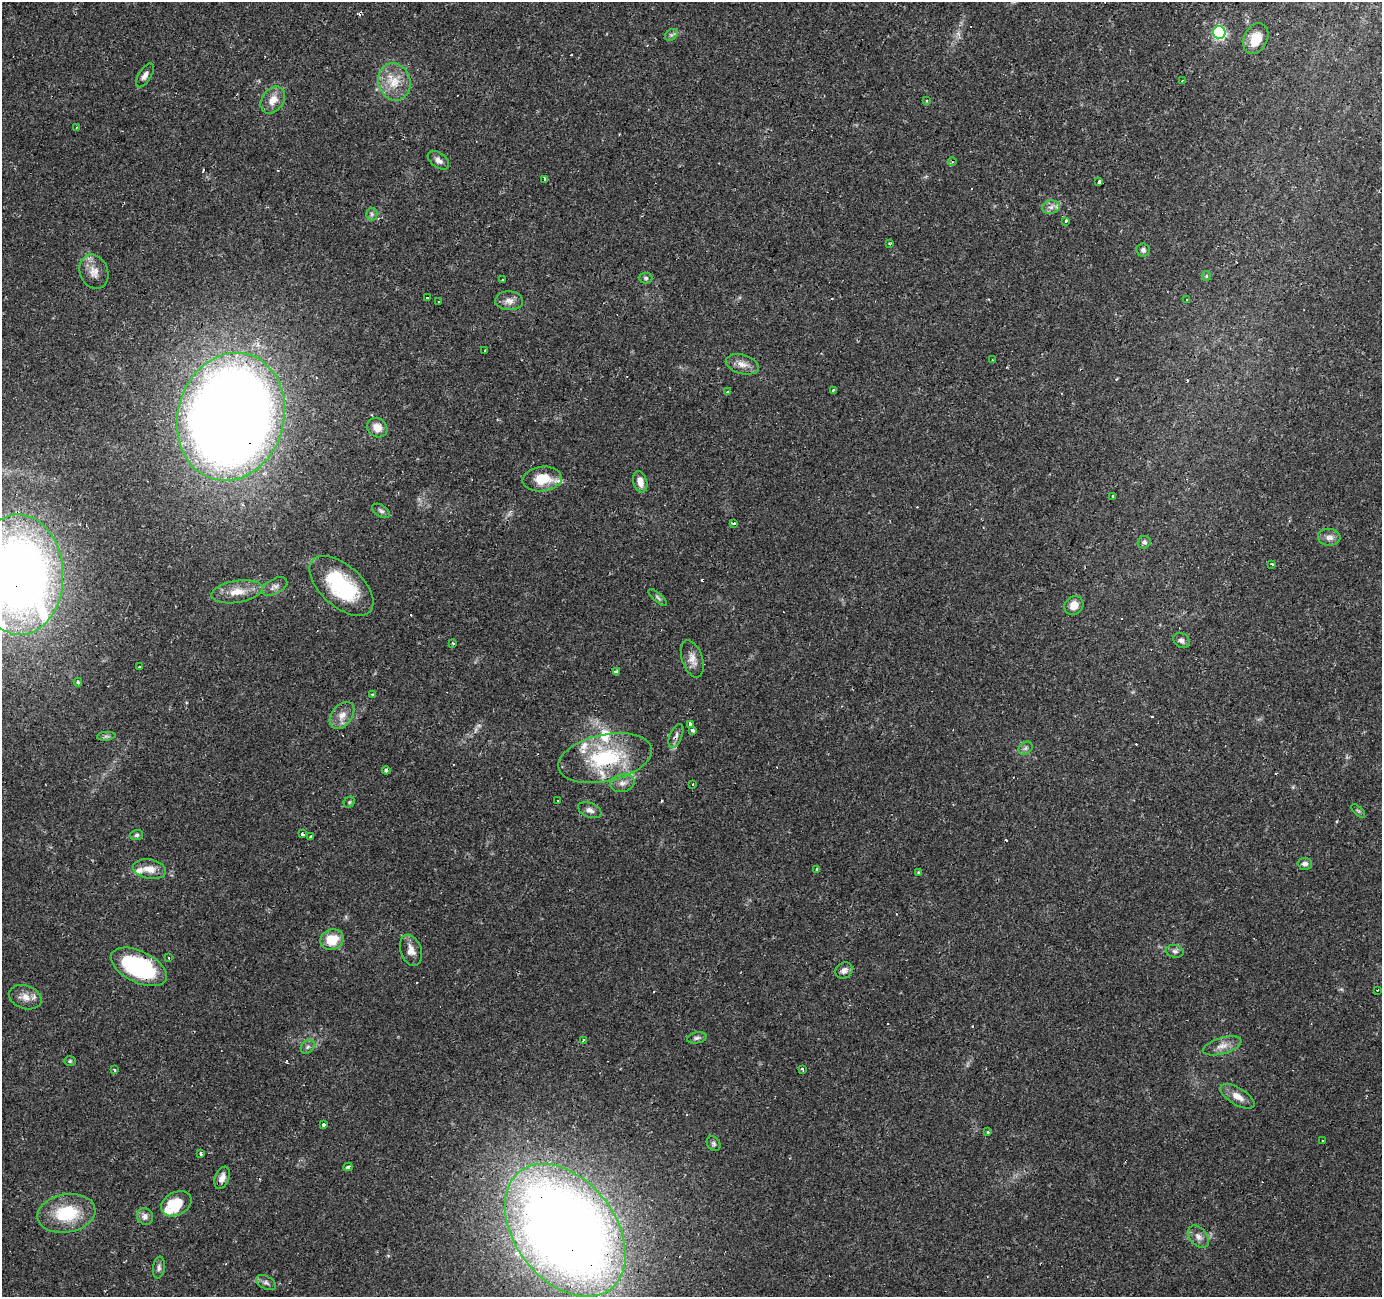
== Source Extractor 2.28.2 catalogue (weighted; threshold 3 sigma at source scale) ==
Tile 10 of 4 x 4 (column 2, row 3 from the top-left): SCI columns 1381-2760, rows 1502-2796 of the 5523 x 5658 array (HDU 1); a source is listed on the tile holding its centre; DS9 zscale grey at full resolution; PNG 1384 x 1299 px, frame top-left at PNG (2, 2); each listed source drawn as its Kron ellipse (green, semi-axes under 4 px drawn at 4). Shown black and unused: <1% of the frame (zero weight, under 2 of 3 exposures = <1% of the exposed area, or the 3 px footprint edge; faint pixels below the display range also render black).
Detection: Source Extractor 2.28.2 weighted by HDU 2 'WHT'; one run over the whole footprint, this tile lists its part. Background 0.0346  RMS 0.0034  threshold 0.0152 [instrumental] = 3 sigma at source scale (4.5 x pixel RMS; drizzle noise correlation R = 1.50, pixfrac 1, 0.0396/0.0396 arcsec/px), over >= 5 px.
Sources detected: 143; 1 too faint to see at this stretch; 29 cosmic-ray / hot-pixel residue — neither listed nor drawn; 8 inside a brighter listed object's ellipse — not listed separately; the other 105 listed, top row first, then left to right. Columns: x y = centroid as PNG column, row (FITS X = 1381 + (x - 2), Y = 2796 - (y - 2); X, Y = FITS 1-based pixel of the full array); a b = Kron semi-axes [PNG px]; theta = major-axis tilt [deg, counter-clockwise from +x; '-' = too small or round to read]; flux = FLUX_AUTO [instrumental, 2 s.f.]
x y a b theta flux
1219 32 6 6 - 49
671 35 7 5 42 0.74
1256 39 16 11 64 7.1
145 75 13 6 58 1.6
1182 81 3 2 - 0.34
394 82 19 16 -71 6.9
273 100 15 10 54 3.7
926 100 3 3 - 0.58
76 127 2 2 - 0.43
438 160 12 7 -37 1.8
952 162 4 3 - 0.37
544 180 3 3 - 1.6
1099 182 3 3 - 1.7
1051 207 9 6 13 1.5
372 214 6 5 - 0.8
1066 221 4 3 - 1.3
890 244 3 3 - 0.48
1143 250 6 6 - 0.97
94 272 17 14 -66 3.9
1206 276 5 4 - 0.41
646 278 6 5 - 0.69
503 279 3 3 - 0.54
427 298 3 2 - 0.38
1187 300 3 3 - 0.47
438 301 3 3 - 0.96
509 301 14 9 -3 2.3
485 350 3 3 - 1.3
992 360 3 2 - 0.25
742 364 17 9 -16 2.9
833 390 3 3 - 0.93
727 392 4 3 - 0.42
231 417 65 53 74 640
377 428 11 9 -37 3.4
542 479 20 12 6 8.2
640 482 11 7 -75 2.8
1113 496 3 3 - 0.59
381 511 10 5 -33 0.99
734 523 3 2 - 0.5
1329 537 11 8 -5 2
1144 542 6 6 - 1
1272 564 4 3 - 1.4
19 575 60 44 -88 310
341 586 38 20 -42 29
274 587 14 7 28 1.6
237 592 26 11 9 5.2
658 598 12 3 -41 0.71
1074 605 10 8 43 3.5
1181 640 9 7 -36 1.4
453 643 3 2 - 0.3
692 659 19 10 -71 2.9
139 667 3 2 - 0.83
616 672 4 3 - 2.9
78 682 4 4 - 0.52
373 695 3 3 - 0.86
342 715 15 10 51 3.2
691 724 4 3 - 6.9
692 730 4 3 - 2
106 736 9 3 4 0.68
676 736 13 6 67 1.5
1026 748 7 6 - 0.87
605 758 47 23 12 28
386 770 4 3 - 1.3
622 783 12 9 9 2.2
693 784 3 3 - 0.62
558 800 3 3 - 1.3
349 802 6 5 - 0.5
590 810 12 7 -22 1.6
1358 811 9 3 -44 0.49
302 834 4 3 - 0.93
137 835 6 5 - 0.75
311 837 3 3 - 0.77
1305 864 7 6 - 1.2
149 869 17 9 -11 3.6
816 869 3 3 - 1.7
918 872 4 4 - 0.33
332 940 12 10 20 7.9
411 950 16 10 -71 3
1175 951 9 6 -10 0.98
168 958 3 3 - 0.93
139 967 30 15 -26 37
844 971 9 7 34 1.4
1377 990 3 2 - 0.28
25 997 17 11 -18 3.3
697 1038 10 5 12 0.96
584 1040 3 3 - 0.4
1222 1046 20 8 16 2.9
308 1047 8 6 45 0.88
70 1061 6 5 - 0.54
802 1069 4 3 - 0.64
115 1070 3 3 - 1
1237 1096 19 8 -31 3.4
323 1124 3 3 - 5.3
988 1132 3 3 - 0.96
1322 1141 3 3 - 1.9
714 1144 8 6 -55 0.75
201 1153 4 3 - 2.1
348 1167 4 3 - 1.2
222 1178 11 7 69 2.2
176 1204 16 11 28 9.7
66 1213 29 19 10 16
145 1216 8 7 - 1.5
565 1230 74 50 -52 540
1198 1237 13 8 -49 2
159 1268 11 6 82 1
266 1283 11 6 -26 1.1
Overlapping masked pixels (flux is a lower limit): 8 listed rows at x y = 231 417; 19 575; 341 586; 691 724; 676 736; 605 758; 139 967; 565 1230
Isophote crosses this tile's border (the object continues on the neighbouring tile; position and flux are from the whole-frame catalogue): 1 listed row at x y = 19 575